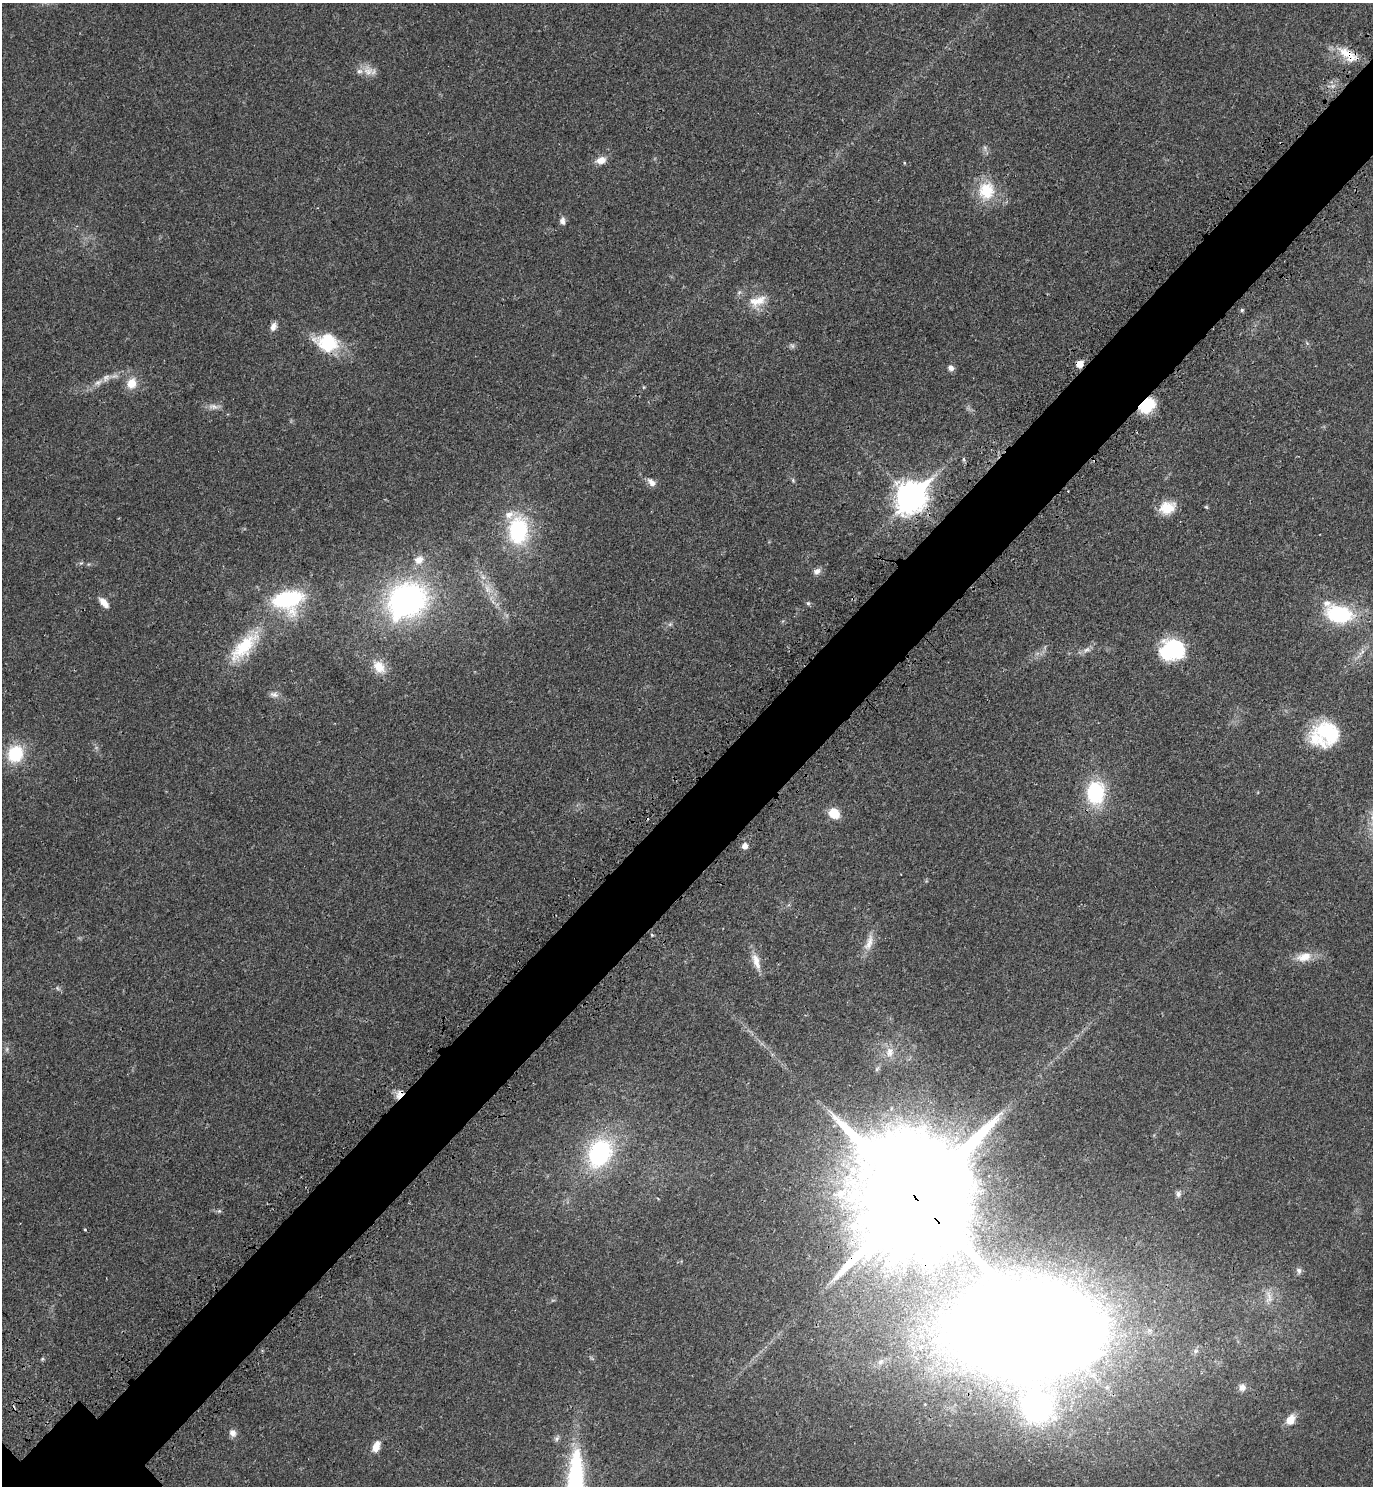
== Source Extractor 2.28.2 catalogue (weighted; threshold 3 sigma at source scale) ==
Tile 10 of 4 x 4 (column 2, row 3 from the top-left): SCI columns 1629-2999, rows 1588-3071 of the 6140 x 6140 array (HDU 1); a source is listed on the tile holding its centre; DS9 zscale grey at full resolution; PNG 1375 x 1488 px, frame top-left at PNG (2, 3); no overlay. Shown black and unused: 6% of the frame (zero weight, under 3 of 4 exposures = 8% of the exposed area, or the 3 px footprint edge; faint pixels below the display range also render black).
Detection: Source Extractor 2.28.2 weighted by HDU 2 'WHT'; one run over the whole footprint, this tile lists its part. Background 0.0277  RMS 0.0029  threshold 0.0132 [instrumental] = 3 sigma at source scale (4.5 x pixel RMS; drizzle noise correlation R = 1.50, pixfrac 1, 0.05/0.05 arcsec/px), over >= 5 px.
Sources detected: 77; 3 cosmic-ray / hot-pixel residue — not listed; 6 inside a brighter listed object's ellipse — not listed separately; the other 68 listed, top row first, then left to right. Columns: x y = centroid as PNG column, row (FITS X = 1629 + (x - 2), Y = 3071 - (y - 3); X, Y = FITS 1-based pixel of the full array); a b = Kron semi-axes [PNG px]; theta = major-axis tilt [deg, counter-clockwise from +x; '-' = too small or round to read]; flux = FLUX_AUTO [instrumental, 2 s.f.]
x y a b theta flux
1347 54 32 12 -36 6
368 71 15 11 6 2.8
601 160 11 8 18 2.6
904 163 4 3 - 0.21
986 191 25 22 82 9.8
563 221 10 7 -84 1.1
757 301 26 13 18 5.2
1242 310 5 4 - 0.38
273 327 10 7 70 1.5
327 343 28 21 -17 13
792 346 7 6 - 0.66
1080 364 5 5 - 4.7
951 368 8 7 - 1.2
106 377 12 7 38 1.6
131 383 11 10 - 4.1
1147 405 16 12 43 9.5
213 406 14 7 -5 1.5
963 459 6 4 -89 0.4
793 480 6 5 - 0.42
651 482 13 7 -47 1.6
911 497 12 10 48 380
1167 508 20 15 17 5.5
518 530 32 22 87 24
419 560 13 10 34 2.4
817 571 9 7 35 1.3
288 600 30 21 9 29
407 600 38 30 32 71
104 603 13 6 -48 2.4
808 603 6 5 - 0.48
1339 614 23 14 -10 26
670 624 6 5 - 0.54
244 647 45 16 47 15
1087 650 10 7 15 1.3
1172 650 25 20 8 22
1361 653 13 3 49 1.1
379 667 18 13 -48 4.6
274 695 13 7 -16 1.3
1325 731 29 25 -9 14
15 754 15 13 67 14
1095 793 23 18 88 20
834 813 11 9 -33 5.6
745 846 7 6 - 1.7
652 935 4 3 - 0.31
869 943 24 9 71 3.2
1304 957 21 11 12 4.1
756 961 24 9 -72 3.1
57 988 6 4 -71 0.43
7 1049 7 4 72 0.51
890 1052 15 11 82 3.4
877 1069 7 5 47 0.65
400 1094 13 7 59 2
600 1153 29 21 61 32
841 1193 21 12 30 5.8
1178 1194 8 7 - 0.83
916 1198 41 27 -49 16000
219 1211 6 4 43 0.45
85 1229 3 3 - 0.71
1299 1270 9 7 -68 0.94
1269 1297 20 9 -89 2.9
1027 1329 97 75 -10 1300
1196 1351 8 6 21 0.88
42 1359 5 4 - 0.33
1242 1387 10 9 - 1.5
1290 1420 11 8 56 3.6
233 1433 9 7 -60 1.5
557 1439 8 6 40 0.75
376 1447 13 8 67 2.7
575 1485 75 16 87 45
Overlapping masked pixels (flux is a lower limit): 7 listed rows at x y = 1347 54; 1080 364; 1147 405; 911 497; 400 1094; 916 1198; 1027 1329
Isophote crosses this tile's border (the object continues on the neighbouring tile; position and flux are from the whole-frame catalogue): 1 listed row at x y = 575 1485